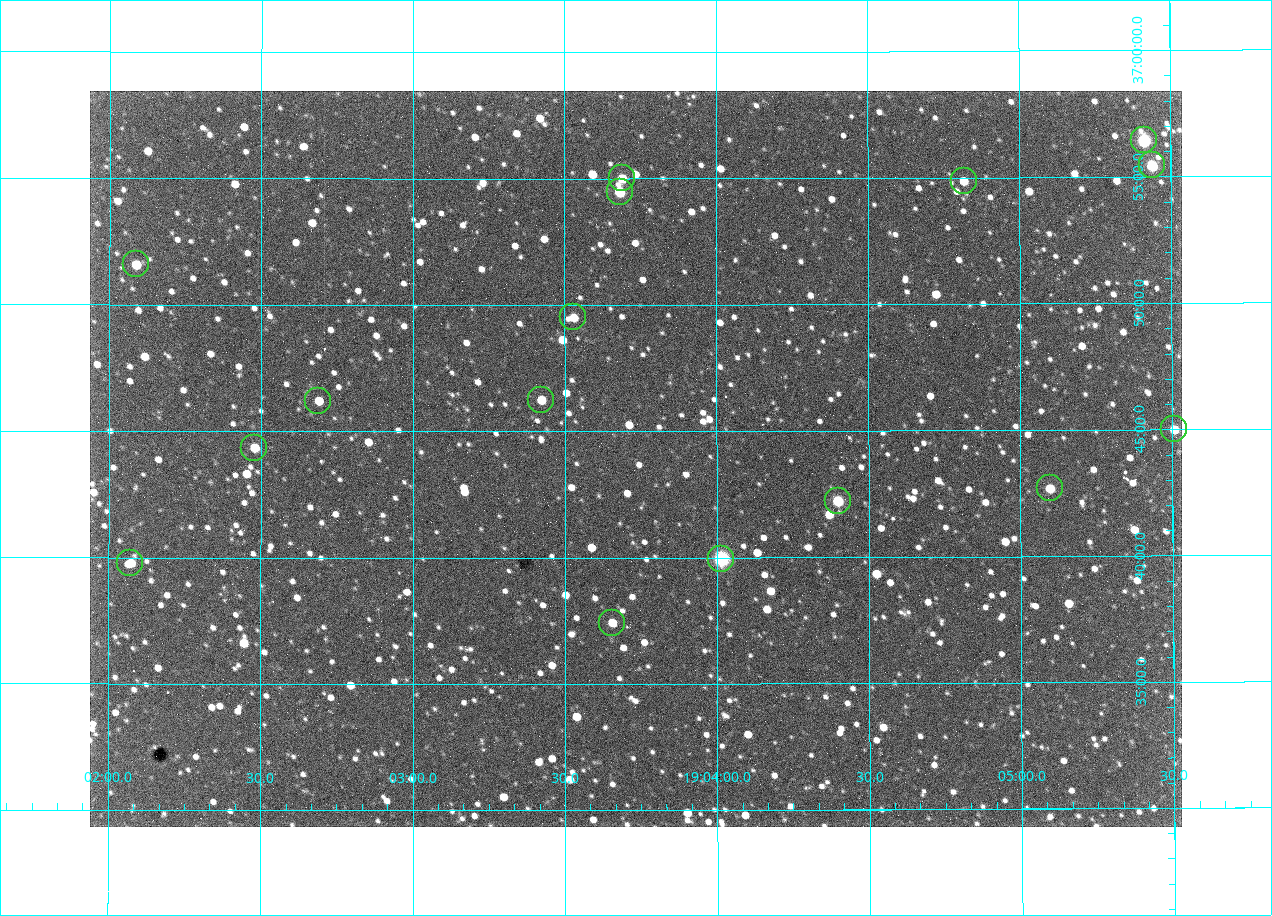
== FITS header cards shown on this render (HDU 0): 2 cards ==
NAXIS1  =                 1092 /fastest changing axis
NAXIS2  =                  736 /next to fastest changing axis

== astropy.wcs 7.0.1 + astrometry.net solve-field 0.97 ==
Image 1092 x 736 px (HDU 0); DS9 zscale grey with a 90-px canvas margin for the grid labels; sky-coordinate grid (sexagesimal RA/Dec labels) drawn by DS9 from the SOLVED WCS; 16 Tycho-2 reference stars matched to detected sources circled (green)
Header WCS: none
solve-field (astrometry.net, Tycho-2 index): SOLVED blind (the file carries no WCS)
Solved WCS: RA---TAN-SIP/DEC--TAN-SIP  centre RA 19:03:44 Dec +36:44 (285.93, +36.73 deg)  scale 2.37 arcsec/px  FOV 43.2' x 29.1'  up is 0 deg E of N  parity flipped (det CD > 0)
(file carries no celestial WCS; the grid is the blind solution)
Tycho-2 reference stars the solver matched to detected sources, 16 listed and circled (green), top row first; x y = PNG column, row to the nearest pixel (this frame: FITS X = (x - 90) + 1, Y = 736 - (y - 91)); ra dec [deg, ICRS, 3 dp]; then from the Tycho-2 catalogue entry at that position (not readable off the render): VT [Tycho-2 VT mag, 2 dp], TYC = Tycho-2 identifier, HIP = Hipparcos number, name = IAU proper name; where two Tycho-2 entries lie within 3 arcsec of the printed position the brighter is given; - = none
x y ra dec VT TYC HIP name
1144 140 286.353 +36.941 8.32 2652-644-1 93748 -
1152 165 286.360 +36.924 9.83 2652-14-1 - -
622 178 285.922 +36.917 10.48 2652-1249-1 - -
964 181 286.204 +36.915 10.94 2652-350-1 - -
620 192 285.920 +36.908 9.57 2652-218-1 - -
136 264 285.522 +36.860 10.88 2651-1921-1 - -
573 317 285.882 +36.825 10.95 2652-329-1 - -
541 400 285.856 +36.771 11.11 2652-1253-1 - -
318 401 285.672 +36.770 11.14 2651-2527-1 - -
1174 429 286.377 +36.750 10.72 2652-110-1 - -
254 448 285.620 +36.739 11.03 2651-1906-1 - -
1050 488 286.274 +36.711 10.88 2652-1070-1 - -
838 501 286.100 +36.704 10.14 2652-1649-1 - -
721 559 286.004 +36.666 8.52 2652-1368-1 - -
130 563 285.518 +36.663 10.71 2651-2245-1 - -
612 623 285.914 +36.624 11.11 2652-845-1 - -